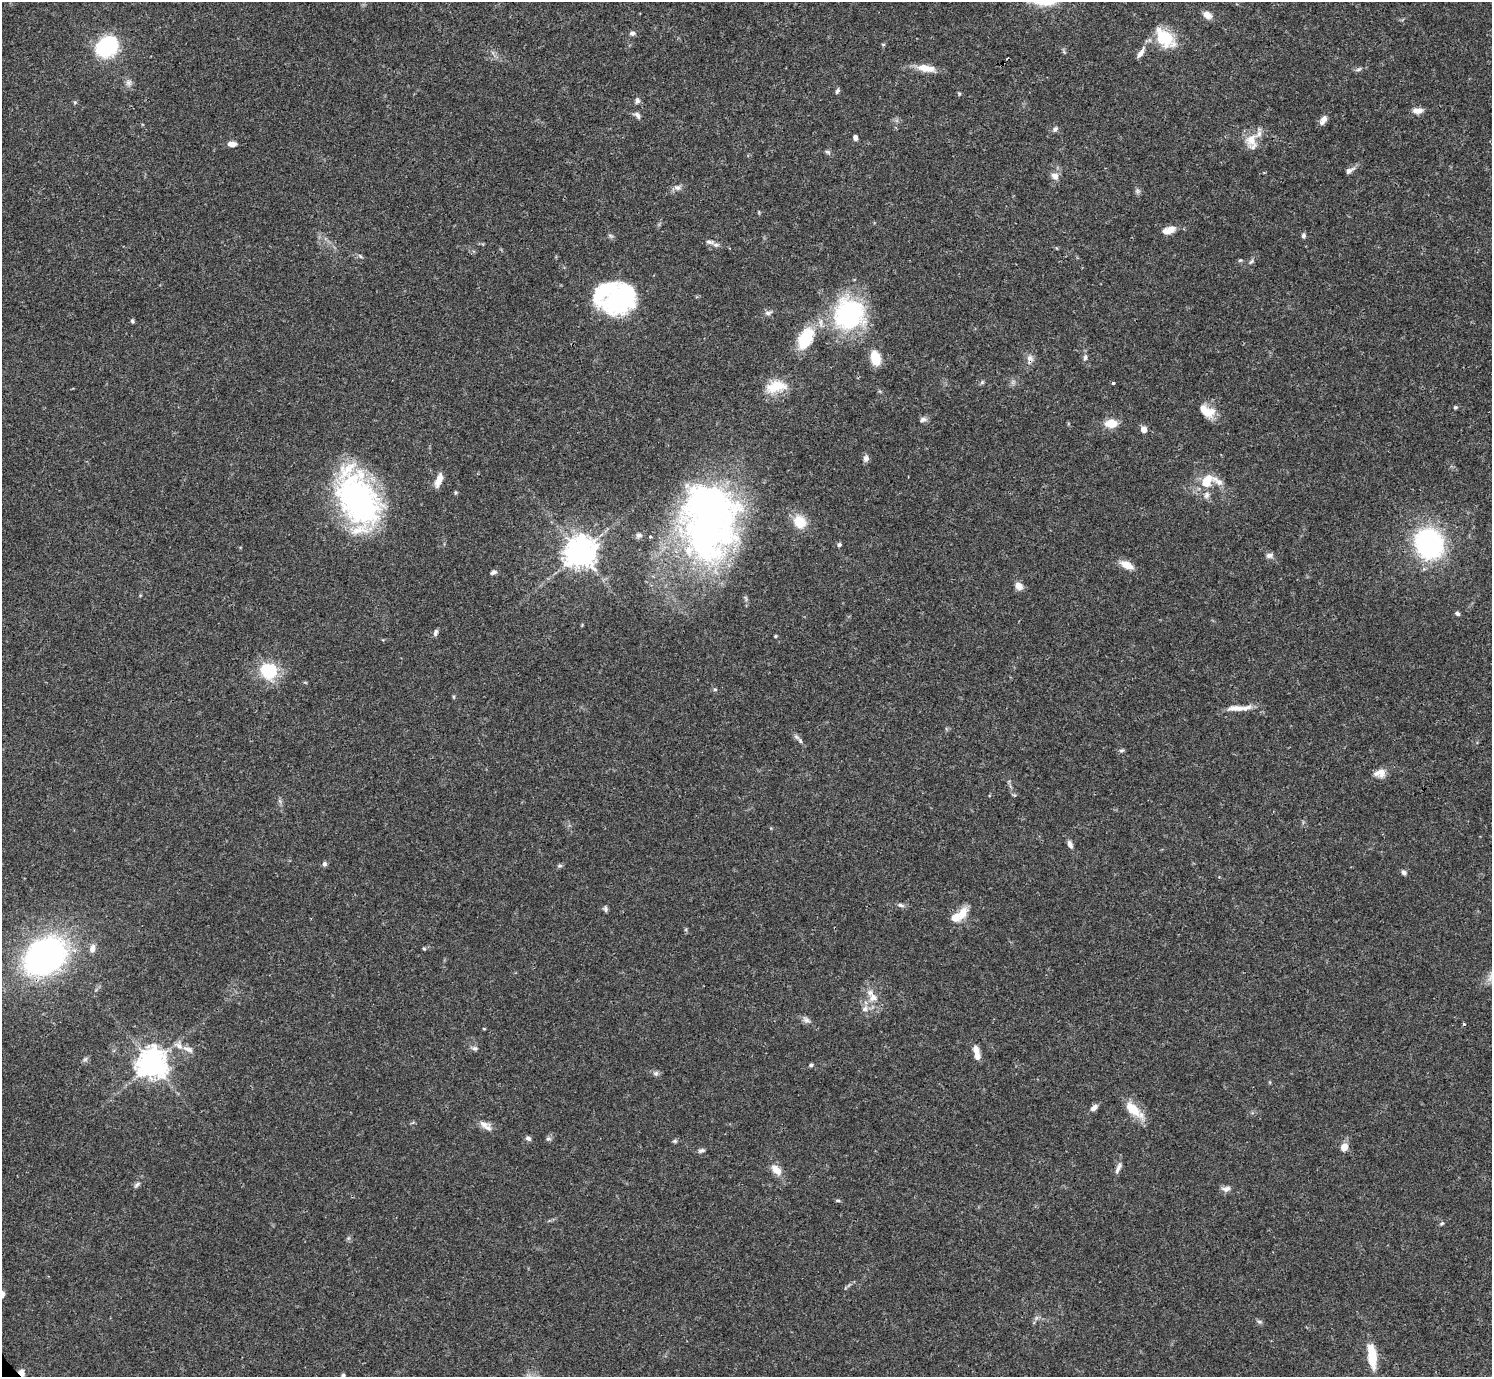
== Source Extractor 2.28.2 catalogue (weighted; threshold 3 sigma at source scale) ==
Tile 10 of 4 x 4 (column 2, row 3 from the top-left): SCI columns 1491-2980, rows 1535-2909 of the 5963 x 5960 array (HDU 1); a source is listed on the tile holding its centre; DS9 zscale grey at full resolution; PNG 1494 x 1379 px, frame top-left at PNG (2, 2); no overlay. Shown black and unused: <1% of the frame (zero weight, under 3 of 4 exposures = <1% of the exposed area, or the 3 px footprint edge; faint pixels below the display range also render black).
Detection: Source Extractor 2.28.2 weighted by HDU 2 'WHT'; one run over the whole footprint, this tile lists its part. Background 0.0406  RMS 0.0027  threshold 0.012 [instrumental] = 3 sigma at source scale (4.5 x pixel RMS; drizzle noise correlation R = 1.50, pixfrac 1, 0.05/0.05 arcsec/px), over >= 5 px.
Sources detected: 124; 3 inside a brighter object's white glare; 1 cosmic-ray / hot-pixel residue — not listed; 9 inside a brighter listed object's ellipse — not listed separately; the other 111 listed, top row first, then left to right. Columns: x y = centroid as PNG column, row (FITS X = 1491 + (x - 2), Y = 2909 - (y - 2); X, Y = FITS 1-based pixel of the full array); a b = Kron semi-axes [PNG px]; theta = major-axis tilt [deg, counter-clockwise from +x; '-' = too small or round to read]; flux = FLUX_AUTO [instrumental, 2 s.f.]
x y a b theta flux
1207 15 11 8 -32 1.9
632 33 8 6 14 0.75
1164 37 26 17 -49 9.2
883 44 5 3 - 0.3
108 46 15 12 42 35
1141 53 17 6 58 1.7
925 68 19 11 -7 3.3
1358 69 10 4 24 0.64
128 82 9 7 54 1.1
837 91 8 5 61 0.55
959 94 5 4 - 0.3
637 101 8 6 88 0.76
75 102 5 4 - 0.34
1418 111 12 7 3 1.8
637 115 10 6 -54 0.88
1323 120 12 6 60 1.7
1055 129 8 6 52 0.69
855 137 6 5 - 0.82
1251 140 21 16 85 4.2
232 144 10 6 2 1.6
827 152 8 5 -19 0.52
1349 170 13 6 29 1.1
1055 176 11 8 -35 1.5
677 187 11 7 -11 1.2
1138 191 8 6 -73 0.66
1169 230 17 8 18 2.6
1303 236 6 5 - 0.62
709 242 12 6 -10 0.96
360 256 7 4 -46 0.44
1240 260 5 5 - 0.35
1251 262 9 4 48 0.53
614 297 44 21 83 20
768 313 11 6 14 0.88
849 314 37 35 58 34
132 321 5 4 - 0.46
805 338 30 17 65 9.5
1085 357 8 5 89 0.76
875 358 13 9 -77 6.2
1030 359 15 9 87 1.6
982 382 6 5 - 0.44
1113 383 4 3 - 0.4
776 387 27 14 12 6.6
1455 407 5 4 - 0.41
1208 412 17 14 -1 3.9
923 419 10 6 19 0.9
1111 423 15 9 2 3.8
1143 429 6 6 - 1.9
866 458 9 7 74 1
439 480 17 7 68 2.6
1205 483 39 11 1 5.6
456 493 5 5 - 0.38
1206 495 11 7 72 1.3
358 499 60 35 -66 71
707 520 87 59 89 130
800 522 17 14 -54 5.3
639 535 8 7 - 0.86
1429 544 20 17 -62 60
839 545 6 5 - 0.55
580 552 10 9 - 380
1269 555 9 7 10 1
1127 565 17 8 -26 3
493 572 8 5 27 0.71
1019 586 9 8 - 1.9
1457 614 6 4 -34 0.58
435 632 8 5 75 0.76
775 636 5 3 - 0.26
269 671 17 16 - 13
715 689 5 5 - 0.4
1237 708 27 7 1 3.1
800 741 8 5 -63 0.69
1122 750 7 4 6 0.48
1380 773 15 10 5 2.3
1070 844 9 5 -69 1.2
324 864 6 6 - 0.63
560 866 8 4 8 0.46
1404 872 7 5 -58 0.69
901 905 9 5 -8 0.8
605 909 8 5 -84 0.59
963 913 15 9 64 3.6
424 948 5 4 - 0.33
92 949 9 7 78 1.6
45 956 33 26 33 110
872 996 22 11 -61 3.7
865 1009 9 7 21 1.2
806 1020 7 7 - 0.9
484 1029 5 3 - 0.2
179 1046 12 8 -59 1.7
475 1048 7 6 - 0.7
976 1050 11 7 -70 1.9
85 1059 7 5 44 0.58
152 1063 10 10 - 280
811 1065 5 5 - 0.49
656 1073 7 7 - 0.74
1094 1108 10 5 40 1.3
1133 1110 28 11 -42 5.5
484 1124 16 9 -15 2
528 1138 7 5 -38 0.76
548 1139 7 6 - 0.62
675 1141 6 5 - 0.43
1344 1147 9 8 - 2.3
701 1150 9 5 16 0.65
1118 1168 17 5 65 1.2
776 1170 14 8 -48 3.2
137 1185 11 5 44 0.69
1226 1189 12 7 9 1.2
838 1201 6 4 -1 0.35
1442 1223 6 4 19 0.4
1259 1322 8 4 -19 0.53
1372 1356 28 9 -83 6.6
22 1373 9 6 -64 1.6
343 1375 5 4 - 0.4
Overlapping masked pixels (flux is a lower limit): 2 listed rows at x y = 1030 359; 22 1373